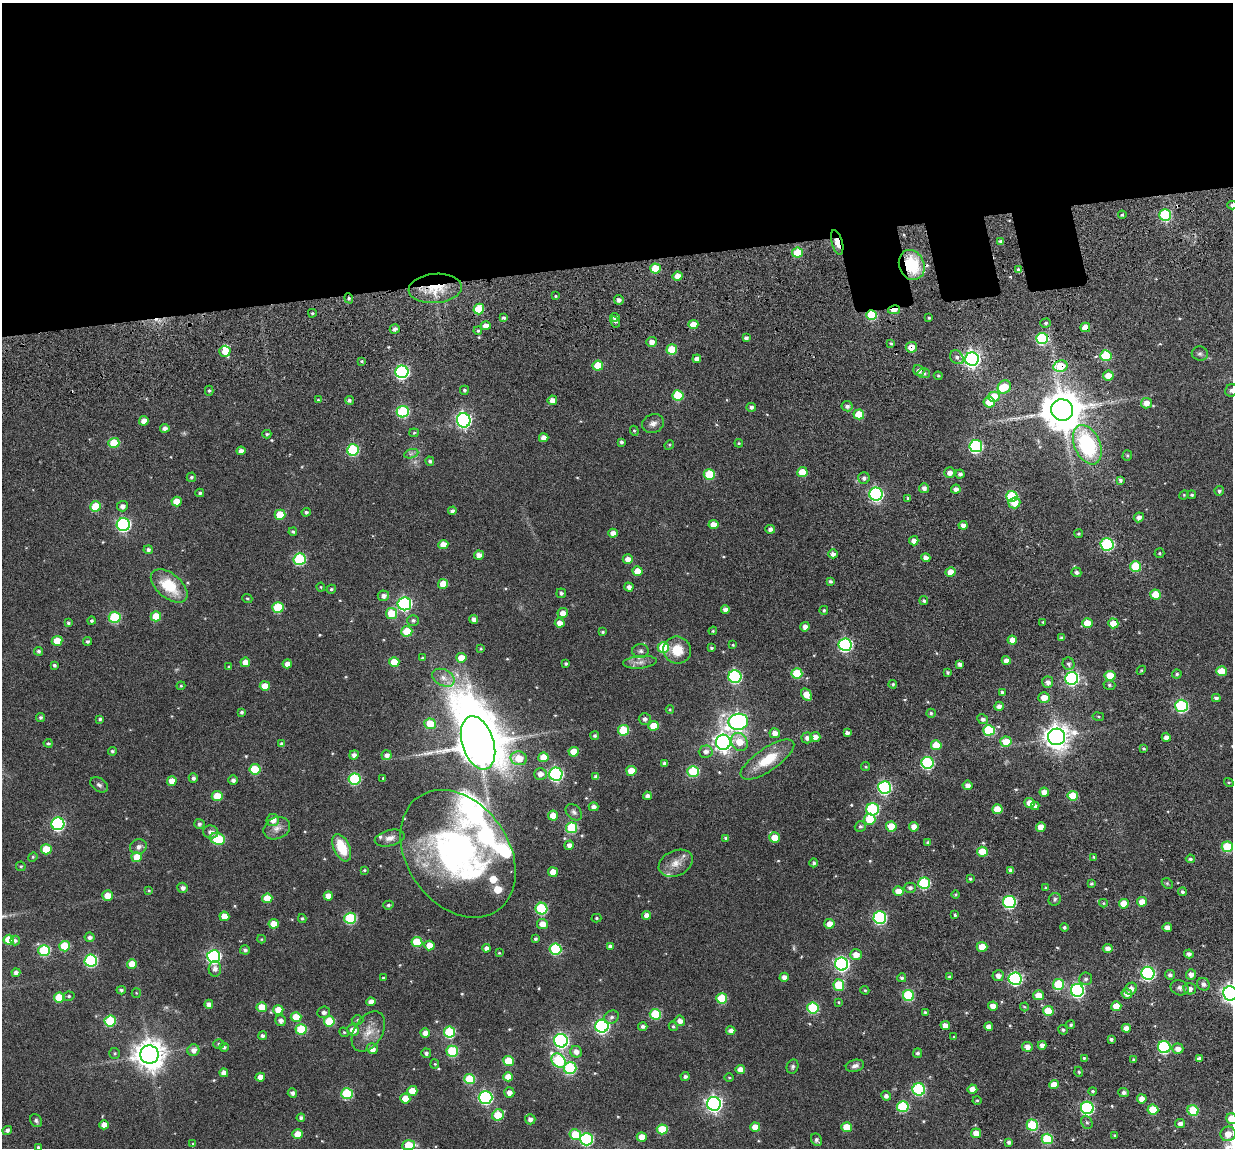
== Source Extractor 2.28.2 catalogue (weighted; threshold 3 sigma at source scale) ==
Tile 2 of 4 x 4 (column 2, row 1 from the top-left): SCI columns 1366-2596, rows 3664-4809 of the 5280 x 5236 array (HDU 1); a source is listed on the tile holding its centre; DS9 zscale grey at full resolution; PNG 1235 x 1150 px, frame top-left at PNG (2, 3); each listed source drawn as its Kron ellipse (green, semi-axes under 4 px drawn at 4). Shown black and unused: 24% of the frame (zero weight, under 3 of 6 exposures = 11% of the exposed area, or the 3 px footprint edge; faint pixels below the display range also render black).
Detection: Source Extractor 2.28.2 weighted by HDU 2 'WHT'; one run over the whole footprint, this tile lists its part. Background 0.0889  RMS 0.0097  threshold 0.0396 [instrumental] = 3 sigma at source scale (4.09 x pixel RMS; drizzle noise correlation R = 1.36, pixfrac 0.8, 0.05/0.05 arcsec/px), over >= 5 px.
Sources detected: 537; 2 too faint to see at this stretch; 1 inside a brighter object's white glare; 1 cosmic-ray / hot-pixel residue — neither listed nor drawn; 9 inside a brighter listed object's ellipse — not listed separately; of the other 524, all 500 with FLUX_AUTO >= 0.796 (the completeness limit of this list) listed and drawn (24 fainter detections not listed), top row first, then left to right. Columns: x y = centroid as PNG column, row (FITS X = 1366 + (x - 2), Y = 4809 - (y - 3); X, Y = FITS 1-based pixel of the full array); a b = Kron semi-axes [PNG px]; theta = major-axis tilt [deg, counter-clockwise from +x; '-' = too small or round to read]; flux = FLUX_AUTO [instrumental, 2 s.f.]
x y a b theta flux
1232 205 5 4 - 1.8
1122 215 4 4 - 1
1165 215 6 6 - 64
837 242 12 5 -75 8.8
1001 242 4 4 - 3
797 253 5 5 - 21
912 265 15 12 -67 41
655 269 5 5 - 24
1019 270 4 4 - 3.1
678 276 5 4 - 7.7
435 288 27 14 5 25
555 296 4 3 - 0.9
349 298 5 4 - 1.5
619 300 5 5 - 2.8
479 309 5 5 - 24
894 310 6 4 11 15
312 313 4 3 - 1.1
871 315 5 5 - 39
615 317 4 4 - 2.6
504 318 4 4 - 2
929 318 3 3 - 1.2
615 322 6 4 -63 1.5
1046 323 5 4 - 1.4
693 324 5 4 - 12
486 326 5 4 - 6.1
1085 327 5 4 - 11
395 329 5 4 - 2.8
478 331 4 3 - 1.4
746 338 4 4 - 2.5
1042 338 6 5 - 72
652 342 5 5 - 5.5
891 343 4 3 - 1.7
911 347 6 5 - 10
672 349 5 5 - 29
225 351 5 5 - 8.5
1200 354 8 7 - 2.4
1106 356 5 5 - 38
957 357 7 6 - 3.2
697 359 4 4 - 4.5
972 359 7 6 - 320
362 361 4 3 - 1.1
598 366 5 5 - 20
1060 366 7 5 12 32
919 371 6 5 - 3.2
402 372 6 6 - 160
924 373 6 5 - 2.4
938 376 4 3 - 1.1
1108 376 5 5 - 11
1004 387 7 6 - 17
464 390 4 4 - 1.6
1231 390 6 6 - 1.9
209 391 5 4 - 1.3
678 395 5 5 - 43
994 397 5 5 - 25
318 400 4 4 - 1.3
349 400 4 4 - 1.9
552 400 5 4 - 4.9
989 402 5 5 - 12
1146 403 5 5 - 6.9
847 406 5 5 - 2.9
751 407 5 4 - 2.5
1062 410 11 10 - 2700
403 412 6 5 - 77
859 414 5 5 - 22
464 420 7 7 - 210
144 421 5 4 - 5.8
653 424 11 9 21 4.5
165 428 5 4 - 3.4
634 431 5 4 - 1
414 433 5 4 - 0.99
267 434 4 4 - 1.3
544 438 5 4 - 5.8
621 442 4 3 - 1.9
114 443 5 5 - 29
739 443 4 4 - 0.98
669 445 5 4 - 0.91
1087 445 21 13 -66 78
976 446 6 6 - 120
353 450 6 5 - 76
241 451 4 4 - 3.7
411 454 7 4 19 2
1127 455 5 5 - 1.2
430 461 4 4 - 2.1
802 472 5 5 - 17
950 473 5 5 - 4.7
709 474 5 5 - 41
960 474 5 4 - 2.4
191 477 5 4 - 1.5
864 478 6 5 - 2.6
1120 480 4 4 - 1.8
924 488 5 5 - 3.2
956 489 4 4 - 3.7
1219 491 5 4 - 1.5
200 493 4 4 - 1.6
876 494 6 6 - 160
1184 495 5 4 - 0.88
1192 495 4 4 - 1.5
1012 496 5 5 - 50
908 498 4 4 - 1.2
177 502 5 5 - 12
1014 503 6 5 - 8.8
96 506 5 5 - 28
122 506 5 5 - 3.6
452 511 4 4 - 2.8
306 512 4 4 - 1.7
280 515 5 5 - 22
1139 517 5 5 - 3.4
713 524 5 4 - 8
123 525 7 6 - 150
963 525 4 4 - 4.6
770 529 5 4 - 3.4
293 532 4 3 - 1.5
613 533 5 4 - 5.7
1079 534 4 4 - 1.4
914 541 5 4 - 5.1
443 544 5 4 - 9.3
1107 544 6 6 - 88
148 550 4 4 - 2.6
1159 553 5 5 - 1.1
833 554 5 4 - 3.2
479 555 5 4 - 4.7
926 558 4 4 - 4.3
300 559 6 6 - 77
628 559 5 5 - 6.5
1136 566 5 5 - 33
637 571 5 4 - 11
951 572 5 4 - 10
1076 572 5 5 - 2.2
830 581 4 3 - 1.7
443 584 5 5 - 12
169 586 21 12 -40 30
321 587 4 4 - 0.84
629 587 5 4 - 3.3
331 589 5 4 - 1.4
561 593 5 5 - 2.1
1156 595 5 5 - 19
383 596 6 5 - 3.9
247 599 5 4 - 1.2
924 601 4 4 - 1.9
404 604 6 6 - 160
278 607 5 5 - 40
725 610 4 4 - 4.1
824 610 4 4 - 1.3
391 613 5 5 - 22
563 613 5 5 - 7.6
156 616 5 5 - 19
115 617 6 5 - 55
474 619 4 4 - 4
413 620 6 5 - 1.9
91 621 4 4 - 1.7
1043 622 3 3 - 0.86
68 623 4 4 - 1.5
560 623 5 4 - 7
1087 623 5 5 - 13
1113 623 5 5 - 12
805 627 5 4 - 4
407 631 5 5 - 28
713 631 4 3 - 0.99
603 632 4 3 - 1.1
1062 638 4 4 - 1.7
1012 640 5 4 - 7.6
57 641 5 5 - 16
87 641 4 4 - 1.7
733 645 3 3 - 1.1
845 645 6 6 - 130
663 647 6 5 - 46
711 648 3 3 - 1.5
481 649 4 3 - 0.82
677 650 14 13 - 16
39 651 4 4 - 2.1
640 651 8 7 - 2.4
423 658 3 3 - 1.1
461 658 5 5 - 12
1006 660 4 4 - 4.2
245 662 5 4 - 7.6
394 662 5 5 - 18
640 662 17 6 5 4.9
287 664 4 4 - 5
566 664 4 3 - 1.6
960 664 4 4 - 2.7
1068 664 6 6 - 2.2
54 665 4 3 - 1.7
229 667 4 3 - 0.8
1141 670 5 4 - 0.92
1221 671 5 5 - 14
797 673 5 5 - 37
948 673 4 4 - 1.5
1177 674 5 4 - 1.5
1110 676 5 5 - 22
735 677 6 6 - 100
443 678 12 8 -26 6.1
1072 678 6 6 - 150
1048 682 5 5 - 4.1
893 684 4 4 - 1.3
1109 685 6 4 -17 1.5
181 686 4 4 - 0.9
265 686 5 4 - 10
1002 692 4 4 - 2.1
806 695 7 4 -59 12
1044 697 5 5 - 9
1216 698 4 4 - 2.5
999 706 5 4 - 3.4
1181 706 6 6 - 100
670 710 4 4 - 0.89
242 712 4 4 - 1.6
931 713 5 4 - 1.4
41 717 5 4 - 1.8
1098 717 6 3 -9 0.91
100 719 4 3 - 1.4
645 719 6 5 - 2.9
983 719 5 4 - 2.5
738 722 10 8 10 310
430 724 6 5 - 21
653 726 5 5 - 16
623 730 5 5 - 38
989 730 6 5 - 46
775 733 5 5 - 5.7
847 733 4 4 - 3.3
595 736 4 4 - 2
815 737 5 5 - 5.7
1057 737 8 8 - 820
1166 737 4 4 - 3.7
807 738 5 5 - 3.4
723 742 7 7 - 420
739 742 9 8 - 14
1006 742 5 5 - 16
48 743 4 4 - 1.6
478 743 27 16 -72 3500
282 744 4 4 - 2.6
936 745 5 5 - 18
1144 748 4 3 - 1.1
112 751 4 4 - 1.4
574 752 5 5 - 14
706 752 7 6 - 3.9
354 755 5 4 - 4.1
386 755 5 5 - 3.8
543 757 5 5 - 13
519 758 8 7 - 16
767 759 31 11 34 27
664 763 4 4 - 2.2
927 763 6 6 - 93
865 766 5 4 - 1
255 769 5 5 - 34
631 771 5 5 - 16
693 771 5 5 - 48
540 774 6 6 - 5.2
556 774 6 6 - 150
596 777 4 4 - 3.1
193 778 5 4 - 2.4
383 778 4 4 - 0.83
354 779 6 5 - 75
233 780 4 4 - 2.8
172 781 5 4 - 8.8
1229 782 5 4 - 1.1
99 785 10 6 -34 2.5
968 785 5 5 - 4.6
884 787 6 6 - 120
1044 792 5 4 - 7.9
217 796 5 5 - 18
647 796 4 4 - 3.6
1073 796 5 5 - 20
1030 803 5 4 - 7.9
1035 806 4 4 - 2.8
593 807 5 4 - 3.6
873 809 6 6 - 82
997 809 5 5 - 15
574 812 9 7 -45 2.9
553 816 5 5 - 13
870 819 5 5 - 27
273 820 6 6 - 7.2
58 824 6 6 - 120
199 824 5 5 - 2
860 826 6 5 - 1.9
891 826 5 5 - 17
914 827 5 5 - 6.5
1041 827 5 4 - 8.9
277 828 14 10 24 6.4
572 828 5 5 - 53
211 832 7 6 - 4.1
774 837 5 5 - 13
390 838 15 8 14 5.9
726 838 4 3 - 2.3
218 839 7 5 -19 54
928 842 4 3 - 1.6
569 845 5 4 - 4.9
138 847 8 7 - 3.8
1227 847 5 5 - 42
342 848 14 8 -65 24
46 849 5 5 - 21
982 852 5 5 - 22
458 854 69 51 -55 270
33 857 5 4 - 1.1
137 857 5 5 - 14
1094 857 4 4 - 1.2
1190 859 4 4 - 1.8
676 863 18 12 24 9.5
814 863 4 4 - 1.8
21 866 5 5 - 1.2
364 870 4 3 - 1.1
1011 871 4 3 - 2.6
553 872 5 4 - 9.7
970 879 3 3 - 1.1
924 883 6 5 - 74
1167 883 6 4 -44 1.2
1091 884 4 3 - 1.2
183 888 5 5 - 3.3
910 888 6 5 - 2.4
1046 888 4 4 - 1
149 890 4 4 - 0.85
898 891 5 4 - 9.5
1182 892 4 4 - 2.1
108 895 5 5 - 10
956 895 4 4 - 0.97
328 896 4 4 - 6.8
267 898 5 5 - 18
1055 899 7 5 53 1.9
1009 902 6 6 - 120
1142 902 5 4 - 8.7
1103 903 4 4 - 0.94
1124 904 5 5 - 14
388 905 5 4 - 1.4
541 909 6 6 - 66
647 915 4 4 - 5.3
955 915 4 4 - 1.3
224 916 5 4 - 8.9
880 917 6 6 - 120
350 918 6 5 - 64
596 918 5 4 - 1
302 919 4 4 - 1.2
274 924 5 5 - 14
542 924 5 5 - 8.4
829 924 5 5 - 7.1
1167 927 5 4 - 5.7
1064 928 4 4 - 2
90 937 5 4 - 2.8
261 939 4 4 - 0.83
535 939 4 3 - 1.6
9 940 5 5 - 19
15 941 5 5 - 1.9
417 942 5 5 - 28
429 945 5 5 - 10
65 946 5 5 - 30
610 946 4 4 - 3.4
982 947 5 5 - 18
486 948 4 4 - 3.2
1108 948 5 4 - 4.2
555 949 6 5 - 64
245 950 5 4 - 2.1
44 951 6 5 - 61
499 953 3 3 - 0.81
1189 954 4 4 - 3
856 955 6 5 - 8.6
214 956 6 6 - 160
91 961 6 6 - 91
132 964 5 4 - 12
842 964 6 6 - 190
215 969 8 6 88 3.9
16 973 4 4 - 3.1
1148 973 6 6 - 150
1191 974 5 5 - 5.1
1170 975 5 4 - 2.3
998 976 5 5 - 4.4
784 977 4 4 - 5
949 977 3 3 - 1.3
383 978 3 3 - 0.97
902 978 4 4 - 1.8
1015 979 6 6 - 110
1086 979 6 6 - 2.1
1059 984 5 5 - 41
1203 984 7 6 - 3.5
839 985 6 5 - 33
1180 988 9 7 -21 3.2
1131 989 6 5 - 4.9
1190 989 6 5 - 3.9
121 990 4 4 - 2
865 990 4 4 - 1.1
1077 990 6 6 - 170
136 993 5 4 - 0.86
1127 993 5 5 - 5.1
1230 993 7 7 - 350
908 995 5 5 - 55
1038 995 5 5 - 11
69 996 5 4 - 1.4
59 997 5 5 - 23
722 998 5 5 - 33
371 1002 5 4 - 4.6
838 1002 4 3 - 0.96
209 1004 4 4 - 3.6
993 1006 5 4 - 7.2
1116 1006 5 5 - 15
262 1007 5 5 - 13
1024 1007 4 4 - 0.96
813 1008 5 5 - 56
278 1010 5 4 - 12
1048 1011 5 5 - 22
324 1012 6 6 - 3.2
925 1012 3 3 - 1.1
655 1014 5 5 - 42
296 1017 5 5 - 15
611 1017 8 6 35 2.3
358 1020 6 5 - 1.3
110 1021 5 5 - 45
281 1021 5 5 - 3.5
329 1021 5 5 - 29
680 1021 5 5 - 4.8
945 1025 5 4 - 6.9
1071 1025 4 4 - 1.5
602 1026 6 6 - 170
643 1026 4 4 - 2.7
673 1026 5 4 - 1.4
989 1027 4 4 - 5.1
1126 1028 4 4 - 5.7
301 1029 5 5 - 34
353 1030 6 5 - 8.2
1063 1030 5 4 - 1.6
731 1031 4 4 - 4.6
344 1032 5 4 - 1
368 1032 22 14 58 13
449 1032 6 5 - 50
425 1033 5 4 - 6.1
263 1036 4 4 - 2.7
954 1037 3 3 - 0.95
1111 1039 3 3 - 1.9
561 1041 7 6 - 200
219 1044 5 4 - 1.4
1042 1045 4 4 - 4.3
224 1047 4 4 - 1.8
1027 1047 5 5 - 5.2
1164 1047 6 6 - 98
372 1049 5 5 - 5
1178 1049 5 5 - 5.2
193 1050 6 6 - 5.1
452 1051 5 5 - 55
576 1052 6 5 - 5.7
115 1053 5 5 - 1.4
426 1053 5 5 - 2.2
917 1053 5 4 - 1.8
149 1055 9 9 - 1300
1084 1058 4 4 - 1.1
1199 1059 4 4 - 4
1134 1060 3 3 - 1.2
508 1061 5 5 - 20
559 1061 8 6 -43 71
435 1064 4 4 - 0.87
855 1066 9 6 14 3.5
792 1067 7 6 - 2
570 1068 6 6 - 75
740 1070 4 4 - 7.8
1079 1072 5 3 - 0.87
224 1073 4 4 - 5.8
685 1076 4 4 - 2.6
260 1077 5 4 - 6.7
508 1077 5 4 - 9.8
729 1078 5 3 - 0.8
469 1079 5 5 - 34
1054 1085 5 4 - 10
919 1089 6 6 - 93
972 1089 5 4 - 8
412 1091 5 5 - 12
1093 1091 4 4 - 1.3
292 1093 5 4 - 2.8
509 1093 5 5 - 4.8
1124 1093 5 4 - 2.3
347 1094 6 5 - 56
886 1096 5 4 - 3.3
485 1097 7 6 - 150
405 1098 5 5 - 13
1142 1099 5 4 - 6.8
977 1100 4 4 - 1.1
714 1104 7 7 - 290
903 1107 6 5 - 66
1087 1108 6 6 - 110
1153 1110 5 5 - 22
1193 1110 6 5 - 29
498 1115 6 5 - 24
301 1118 4 4 - 2.4
530 1119 5 5 - 3.9
1232 1119 5 5 - 19
36 1121 7 5 -58 1.8
1087 1122 7 5 -66 1.9
1180 1124 5 4 - 3.5
104 1125 4 4 - 7
1032 1125 5 5 - 45
755 1127 5 4 - 10
847 1127 5 5 - 19
662 1129 5 5 - 24
7 1130 5 4 - 2.7
976 1133 5 5 - 7.7
298 1134 5 5 - 14
1228 1134 8 7 - 9.2
575 1135 6 5 - 23
1115 1135 3 3 - 1
642 1137 5 5 - 8.4
586 1139 6 6 - 110
1047 1139 5 5 - 41
816 1140 6 5 - 2.3
1009 1142 4 4 - 2.5
193 1144 4 3 - 1.1
409 1145 6 5 - 26
38 1147 4 3 - 1.4
Overlapping masked pixels (flux is a lower limit): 11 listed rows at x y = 837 242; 912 265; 435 288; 349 298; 894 310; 871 315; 1085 327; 1042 338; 911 347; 972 359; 1060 366
Isophote crosses this tile's border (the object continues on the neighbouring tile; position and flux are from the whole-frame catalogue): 6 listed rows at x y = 1232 205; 1231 390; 1230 993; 1232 1119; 409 1145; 38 1147